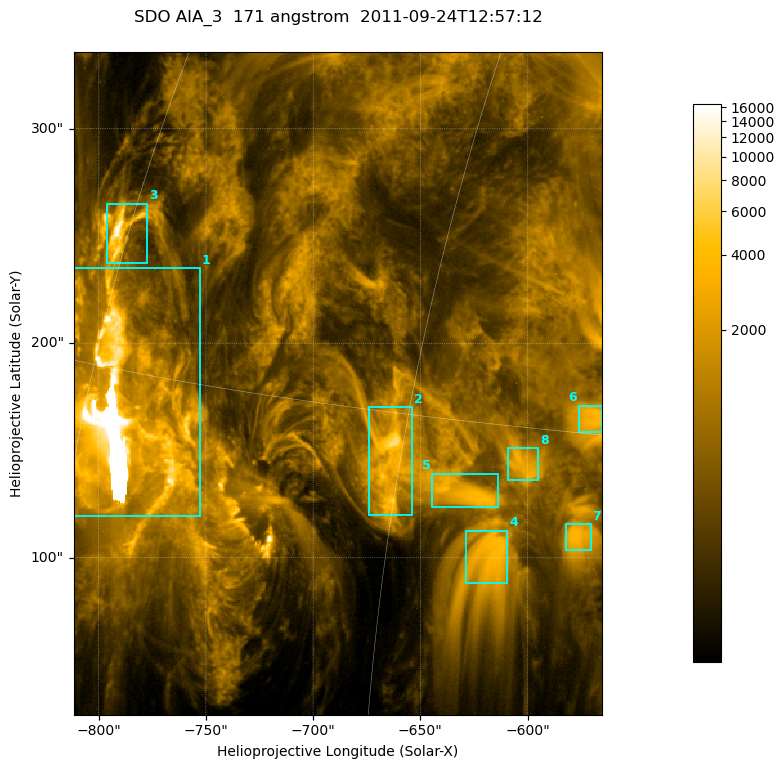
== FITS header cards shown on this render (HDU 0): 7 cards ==
TELESCOP= 'SDO     '           /
INSTRUME= 'AIA_3   '           /
WAVELNTH=                  171 /
WAVEUNIT= 'angstrom'           /
DATE-OBS= '2011-09-24T12:57:12.34' /
CTYPE1  = 'HPLN-TAN'           /
CTYPE2  = 'HPLT-TAN'           /

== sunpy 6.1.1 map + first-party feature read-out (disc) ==
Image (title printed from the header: SDO AIA_3  171 angstrom  2011-09-24T12:57:12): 411 x 515 px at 0.599 arcsec/px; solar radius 957 arcsec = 1596 px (partial field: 2.6% of the solar disc is inside the frame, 100% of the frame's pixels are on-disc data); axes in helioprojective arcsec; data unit not stated in the header (colour bar unlabelled)
Pointing: header CRPIX1/2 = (2051.64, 2049.57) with CRVAL1/2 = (0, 0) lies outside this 411 x 515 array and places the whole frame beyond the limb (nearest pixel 1.41 R_sun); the SolarSoft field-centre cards XCEN/YCEN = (-688.5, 181.3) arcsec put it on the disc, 1323 arcsec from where CRPIX/CRVAL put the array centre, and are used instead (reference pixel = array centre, CRVAL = XCEN/YCEN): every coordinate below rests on XCEN/YCEN
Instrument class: DISC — disc imager (sunpy class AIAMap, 171 A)
Bright regions (active regions / flare kernels): reference = the on-disc median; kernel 3 px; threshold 5 sigma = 1726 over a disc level ~466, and >= 1.15x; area >= 211 px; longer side >= 5 px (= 3 arcsec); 8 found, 8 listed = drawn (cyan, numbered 1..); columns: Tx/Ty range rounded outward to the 2 arcsec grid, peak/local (2 s.f.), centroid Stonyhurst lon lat
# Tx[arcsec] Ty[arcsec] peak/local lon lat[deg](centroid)
1 -812..-752 118..236 35 -58 +14
2 -674..-654 120..170 18 -45 +14
3 -796..-776 236..266 30 -60 +19
4 -630..-608 88..114 8.6 -41 +11
5 -646..-614 122..140 8.8 -42 +13
6 -576..-564 158..172 8 -38 +15
7 -582..-570 102..116 7.7 -38 +12
8 -610..-594 136..152 6.8 -40 +14